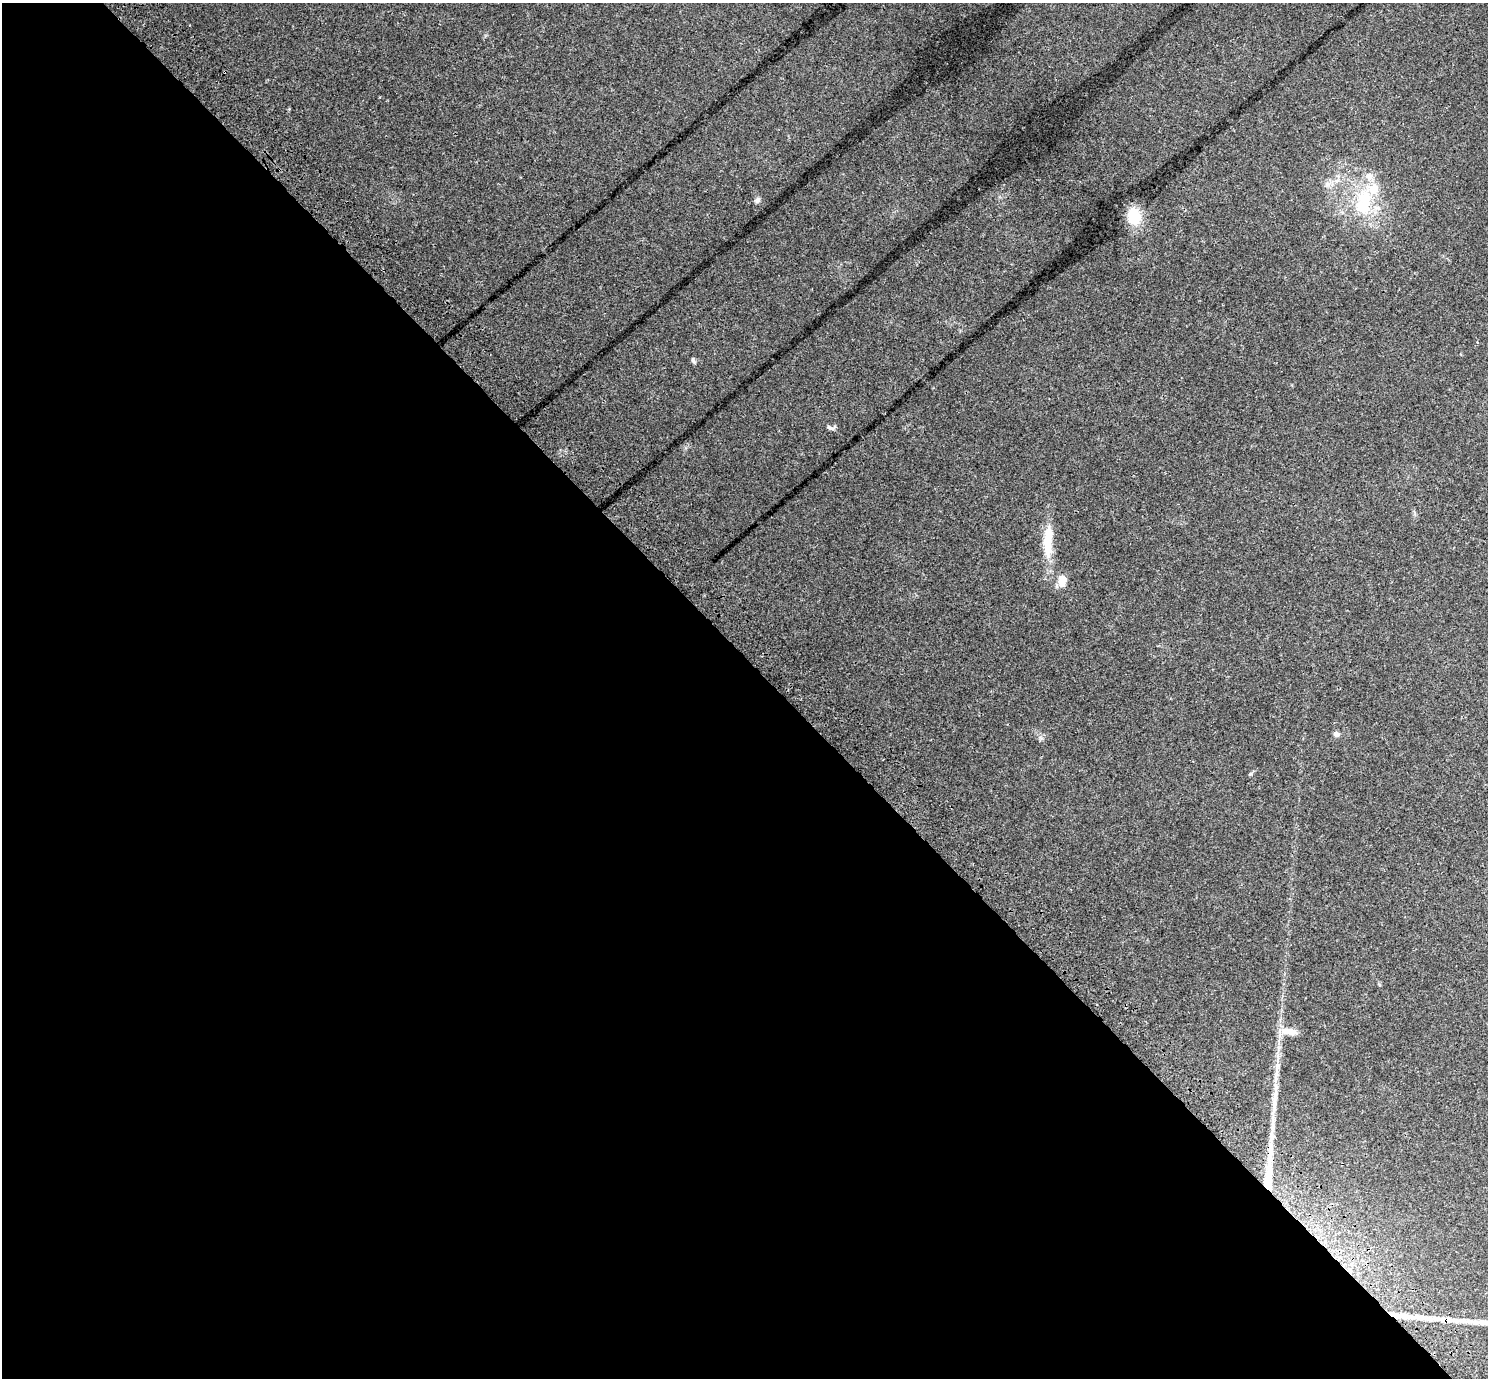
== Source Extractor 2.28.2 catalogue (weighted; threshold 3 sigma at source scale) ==
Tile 9 of 4 x 4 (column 1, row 3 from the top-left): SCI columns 151-1636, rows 1762-3137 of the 6238 x 6212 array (HDU 1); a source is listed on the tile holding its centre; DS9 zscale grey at full resolution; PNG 1490 x 1380 px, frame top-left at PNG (2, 3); no overlay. Shown black and unused: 52% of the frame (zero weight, under 3 of 4 exposures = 9% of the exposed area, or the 3 px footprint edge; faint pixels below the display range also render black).
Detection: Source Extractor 2.28.2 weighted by HDU 2 'WHT'; one run over the whole footprint, this tile lists its part. Background 0.109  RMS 0.0058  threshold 0.026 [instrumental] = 3 sigma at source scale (4.5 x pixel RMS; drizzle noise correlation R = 1.50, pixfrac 1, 0.0396/0.0396 arcsec/px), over >= 5 px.
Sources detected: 16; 2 long thin detections or spike segments (spike, bleed or trail) — not listed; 2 inside a brighter listed object's ellipse — not listed separately; the other 12 listed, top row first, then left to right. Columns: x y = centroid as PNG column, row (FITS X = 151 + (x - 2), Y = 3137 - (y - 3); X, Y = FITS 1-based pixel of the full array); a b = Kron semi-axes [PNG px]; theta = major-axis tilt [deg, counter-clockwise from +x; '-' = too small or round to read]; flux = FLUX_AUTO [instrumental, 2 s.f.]
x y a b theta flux
757 200 8 6 49 1.7
1364 202 43 23 81 33
1134 216 19 14 -78 17
693 361 9 4 -59 1.1
830 428 12 5 -24 1.6
1048 541 43 11 86 17
1062 580 16 11 88 5.4
1336 734 7 6 - 1.9
1250 774 6 4 18 0.7
1289 1031 22 8 -8 6.4
1268 1179 73 10 86 27
1401 1316 53 7 -7 20
Overlapping masked pixels (flux is a lower limit): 2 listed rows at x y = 1268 1179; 1401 1316
Unlisted compact peaks at least as high as the median listed source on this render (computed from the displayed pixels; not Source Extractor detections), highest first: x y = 1041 738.